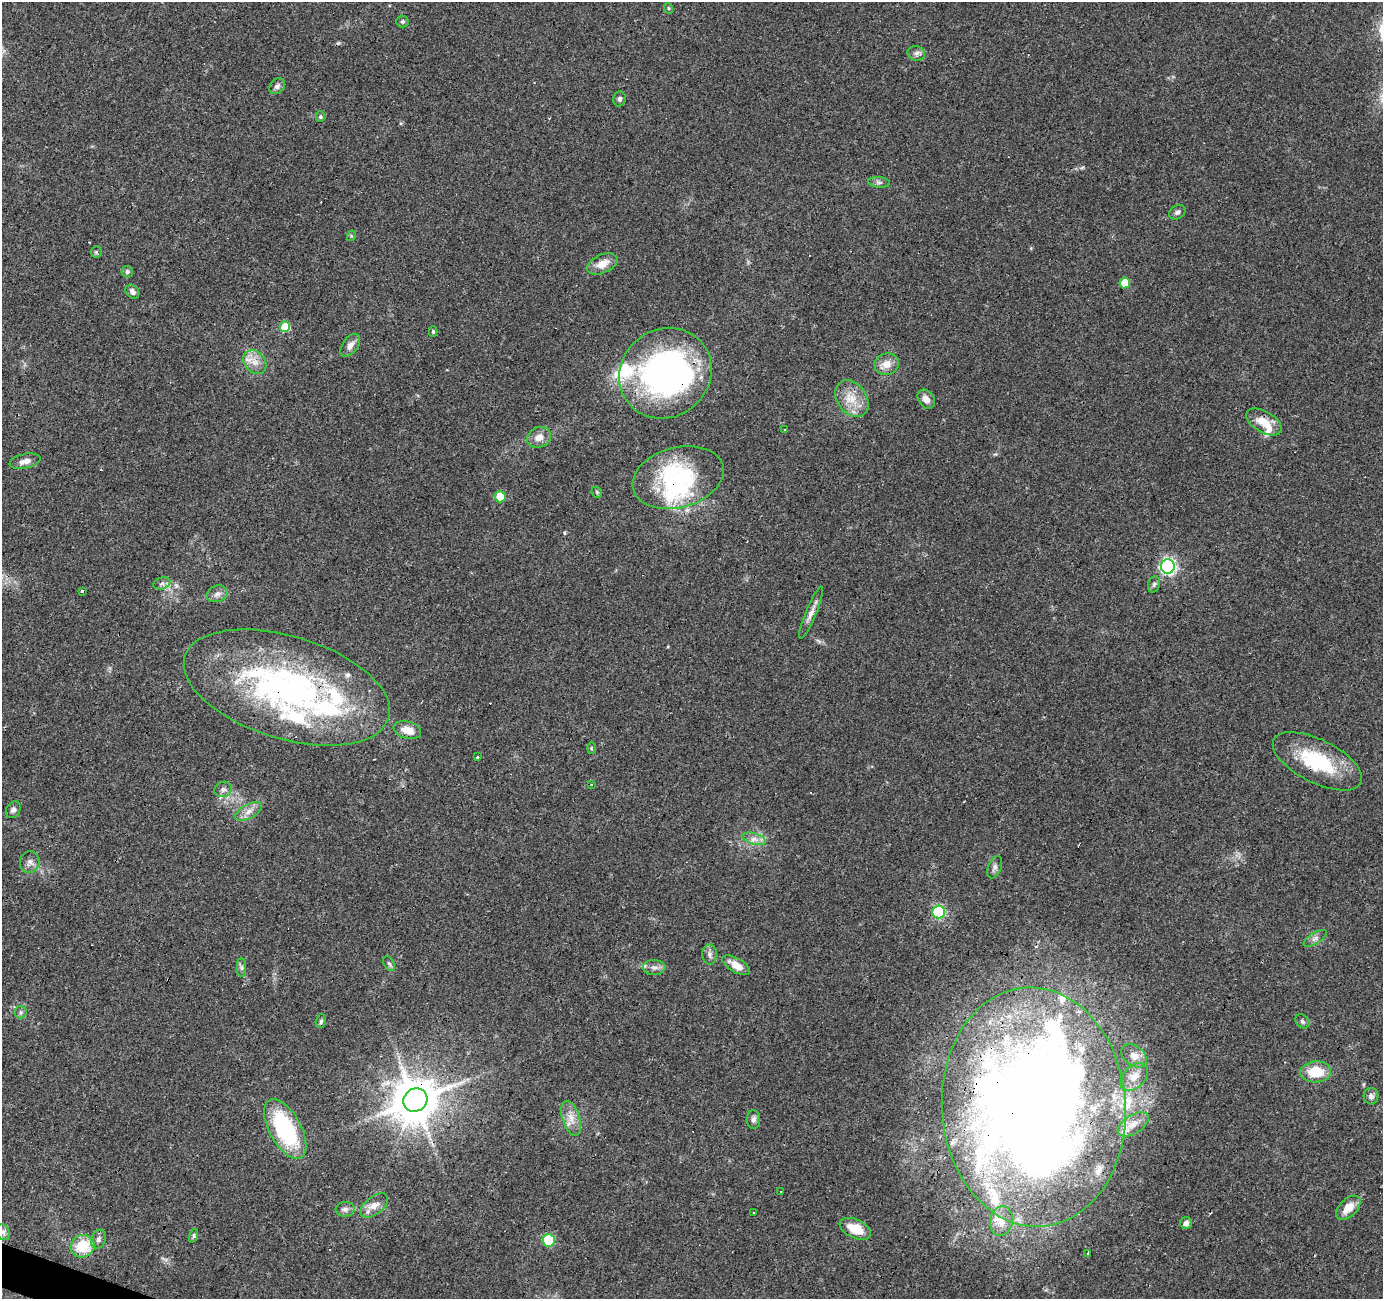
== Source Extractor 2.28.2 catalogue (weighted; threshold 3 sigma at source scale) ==
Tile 7 of 4 x 4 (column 3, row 2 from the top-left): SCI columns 2763-4143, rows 2800-4096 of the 5528 x 5664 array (HDU 1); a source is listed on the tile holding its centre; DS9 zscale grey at full resolution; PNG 1385 x 1301 px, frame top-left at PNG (2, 2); each listed source drawn as its Kron ellipse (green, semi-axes under 4 px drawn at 4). Shown black and unused: <1% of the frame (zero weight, under 3 of 4 exposures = <1% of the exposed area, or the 3 px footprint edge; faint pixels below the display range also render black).
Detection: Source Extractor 2.28.2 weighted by HDU 2 'WHT'; one run over the whole footprint, this tile lists its part. Background 0.0703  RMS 0.0053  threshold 0.0239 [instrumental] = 3 sigma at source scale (4.5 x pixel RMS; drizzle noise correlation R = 1.50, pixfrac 1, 0.0396/0.0396 arcsec/px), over >= 5 px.
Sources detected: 106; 5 inside a brighter object's white glare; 9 cosmic-ray / hot-pixel residue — neither listed nor drawn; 11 inside a brighter listed object's ellipse — not listed separately; the other 81 listed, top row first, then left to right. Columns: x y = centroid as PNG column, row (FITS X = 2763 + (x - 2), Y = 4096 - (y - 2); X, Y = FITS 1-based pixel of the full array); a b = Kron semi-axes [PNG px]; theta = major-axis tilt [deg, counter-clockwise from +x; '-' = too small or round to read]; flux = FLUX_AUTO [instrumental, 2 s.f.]
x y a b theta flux
668 8 5 3 - 0.5
402 21 6 6 - 0.91
916 53 9 7 -21 2
277 86 9 7 46 1.8
620 99 7 6 - 1.5
320 117 5 4 - 0.77
879 182 11 5 -5 1.5
1177 212 9 6 31 1.5
351 236 5 3 - 0.51
96 252 6 6 - 0.88
602 264 16 9 24 6.6
127 272 6 5 - 1.2
1125 283 5 5 - 9.9
132 292 8 6 -47 2.1
285 327 5 5 - 18
433 331 5 4 - 0.77
350 345 13 7 53 3.4
255 362 13 10 -46 5.4
887 364 12 10 17 5.7
665 373 48 44 39 180
852 399 20 14 -55 10
926 399 10 7 -55 3.8
1264 422 19 10 -31 9.1
785 430 3 3 - 8.3
539 437 12 10 24 4.6
25 461 15 7 13 3.6
678 477 46 30 15 54
597 492 6 5 - 0.77
500 497 5 5 - 12
1168 566 7 7 - 120
162 583 9 6 17 1.7
1154 584 8 6 73 1.3
82 591 3 3 - 2.2
217 594 11 8 20 2.5
811 613 28 5 67 3.9
287 687 106 51 -17 180
407 730 14 8 -16 7
591 748 6 4 88 0.7
477 757 4 3 - 2.6
1317 761 49 21 -26 35
591 785 3 2 - 0.46
223 789 9 7 23 1.9
13 810 9 7 60 2
248 811 15 7 28 3.9
754 839 12 5 -17 3
30 862 11 10 - 2.8
995 867 12 6 69 2
939 912 6 6 - 57
1315 938 13 5 32 2.1
710 954 10 7 -87 2.1
389 963 8 5 -61 1.1
736 965 15 7 -30 6.6
242 967 10 4 -90 1.4
654 967 11 7 -1 2.7
21 1012 6 6 - 1.1
321 1021 7 5 72 1.1
1302 1021 8 6 -45 1.2
1134 1056 14 9 -38 4.1
1316 1072 15 10 4 14
1134 1077 17 10 45 5.8
1371 1096 8 7 - 2.2
415 1100 12 11 - 2100
1034 1107 120 92 -86 940
571 1118 18 8 -72 5.4
753 1120 9 6 88 1.7
1133 1124 17 9 33 6.1
285 1129 33 16 -61 52
780 1191 3 3 - 1.4
374 1205 16 9 38 4.6
1348 1208 15 9 44 7.3
345 1209 9 7 4 2
754 1213 3 3 - 1.4
1001 1221 15 11 80 5.9
1186 1223 6 6 - 2.5
855 1229 17 9 -25 11
3 1232 8 6 -66 1.7
193 1236 7 4 71 0.92
98 1239 10 7 67 2
549 1240 6 6 - 32
83 1246 12 11 - 16
1088 1253 3 3 - 2.5
Overlapping masked pixels (flux is a lower limit): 5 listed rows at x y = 665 373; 287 687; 1317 761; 415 1100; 1034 1107